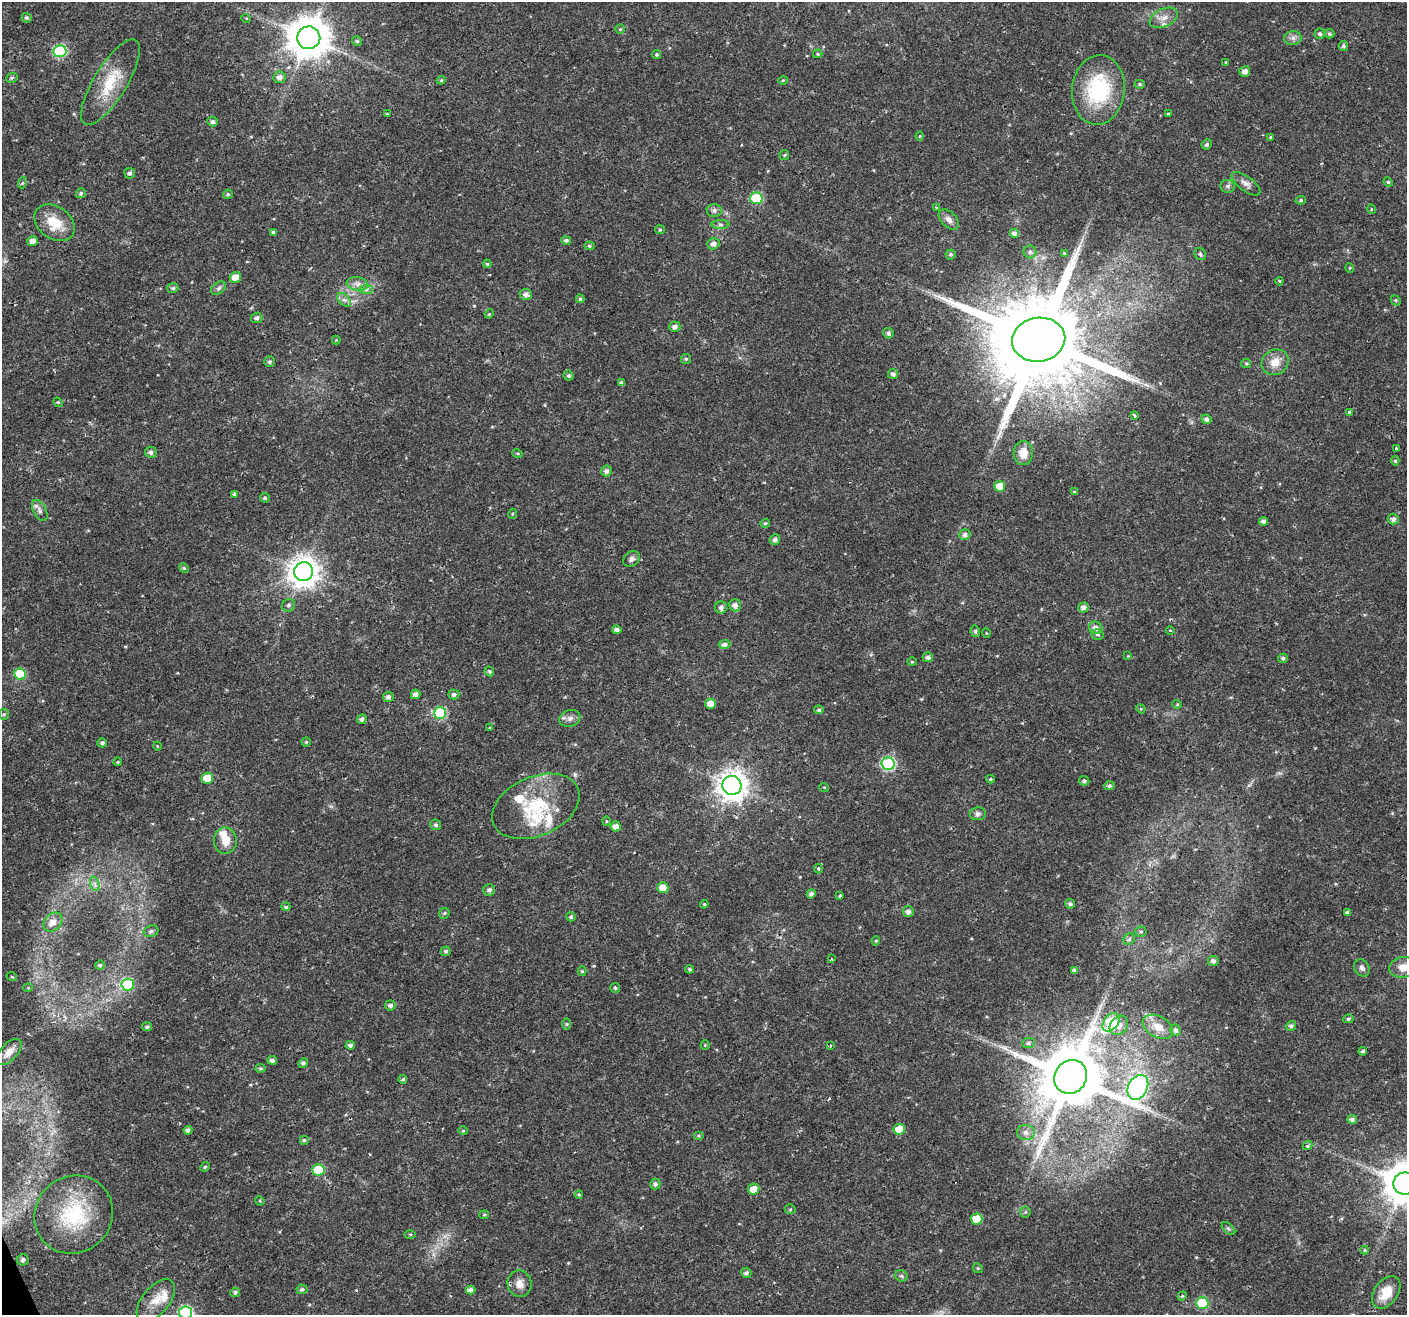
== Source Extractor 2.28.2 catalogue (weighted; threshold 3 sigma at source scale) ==
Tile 7 of 4 x 4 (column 3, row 2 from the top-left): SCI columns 2810-4214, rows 2710-4022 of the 5621 x 5477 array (HDU 1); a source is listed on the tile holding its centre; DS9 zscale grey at full resolution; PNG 1409 x 1317 px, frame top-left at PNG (2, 2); each listed source drawn as its Kron ellipse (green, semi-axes under 4 px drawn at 4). Shown black and unused: <1% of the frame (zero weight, under 2 of 3 exposures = <1% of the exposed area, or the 3 px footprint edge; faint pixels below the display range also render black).
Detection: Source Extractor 2.28.2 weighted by HDU 2 'WHT'; one run over the whole footprint, this tile lists its part. Background 0.0197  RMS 0.0029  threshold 0.013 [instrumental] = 3 sigma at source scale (4.5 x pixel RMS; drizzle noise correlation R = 1.50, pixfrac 1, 0.0396/0.0396 arcsec/px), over >= 5 px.
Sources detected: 246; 1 long thin detection or spike segment (spike, bleed or trail) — neither listed nor drawn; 7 inside a brighter listed object's ellipse — not listed separately; the other 238 listed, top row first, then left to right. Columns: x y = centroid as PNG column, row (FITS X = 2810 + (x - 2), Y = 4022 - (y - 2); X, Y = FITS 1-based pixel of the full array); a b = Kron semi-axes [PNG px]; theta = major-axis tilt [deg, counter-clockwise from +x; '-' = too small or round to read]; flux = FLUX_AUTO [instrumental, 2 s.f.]
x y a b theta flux
27 18 5 4 - 0.51
246 18 5 3 - 0.24
1164 18 15 9 24 2.4
620 29 4 4 - 0.31
1320 34 5 5 - 0.73
1330 34 5 4 - 0.48
309 38 11 11 - 900
1293 38 8 7 - 1.1
357 41 5 5 - 0.5
1343 46 5 4 - 0.65
60 51 6 6 - 31
657 54 4 4 - 0.5
818 54 5 4 - 0.37
1226 62 4 4 - 0.32
1245 72 5 5 - 1.5
280 77 6 6 - 1.5
12 78 6 4 22 0.48
441 80 4 4 - 0.36
783 80 5 3 - 0.25
110 82 49 16 59 11
1140 84 5 4 - 0.41
1098 90 35 26 84 23
387 114 3 3 - 0.31
1168 114 3 3 - 0.61
213 122 5 5 - 0.81
920 136 4 4 - 0.25
1270 137 3 3 - 0.29
1207 144 5 4 - 0.6
784 155 5 5 - 0.32
130 173 5 5 - 0.77
1388 182 5 4 - 0.36
22 183 5 3 - 0.29
1246 184 17 7 -36 1.7
1228 186 7 6 - 0.79
81 193 5 4 - 0.47
228 194 5 4 - 0.48
756 198 6 6 - 20
1301 200 5 4 - 0.41
937 208 4 3 - 0.5
1371 209 5 3 - 0.27
714 210 7 6 - 0.9
949 220 12 7 -45 1.6
55 223 22 16 -36 7.2
720 224 9 4 -1 0.67
660 230 5 4 - 0.4
273 232 4 3 - 0.47
1014 233 5 4 - 1.3
566 240 5 4 - 0.75
33 241 5 5 - 1.5
713 244 6 5 - 1.2
589 246 5 4 - 0.4
1030 252 6 6 - 0.6
1064 253 4 4 - 0.24
951 254 5 5 - 0.56
1200 254 6 5 - 0.68
487 264 4 3 - 0.36
1350 268 5 3 - 0.25
235 277 6 5 - 3
1279 281 4 4 - 0.31
357 284 10 6 -9 1.4
173 288 5 5 - 0.56
218 288 8 5 39 0.78
366 290 7 4 1 0.63
526 294 6 5 - 1.2
580 299 4 3 - 0.48
344 300 8 5 -44 0.97
1396 300 5 4 - 0.39
489 314 4 3 - 0.29
257 318 6 5 - 0.97
675 327 5 5 - 1.2
888 333 5 5 - 0.81
336 340 4 4 - 0.26
1039 340 27 22 9 6500
686 359 5 5 - 0.47
270 362 5 5 - 0.72
1275 362 14 12 32 3.8
1246 363 5 4 - 0.38
893 374 5 5 - 0.98
569 376 5 5 - 0.54
621 383 4 3 - 0.69
58 402 5 4 - 0.33
1349 412 4 4 - 0.36
1134 416 4 3 - 0.59
1206 419 5 4 - 1.1
1396 449 4 3 - 0.36
151 452 6 5 - 0.96
517 453 5 3 - 0.31
1023 453 12 9 88 3.8
1395 461 5 4 - 0.45
606 471 5 5 - 1
1000 486 5 5 - 4.8
1074 492 4 4 - 0.37
234 494 3 3 - 0.72
265 498 5 4 - 0.44
40 510 11 6 -63 1.2
512 514 5 3 - 0.29
1393 519 5 5 - 0.98
1264 521 4 4 - 1
765 523 5 4 - 0.4
965 535 6 5 - 1
775 540 5 5 - 1.1
631 559 9 7 38 0.95
184 568 5 4 - 0.38
303 572 9 9 - 420
289 605 7 6 - 0.73
735 605 6 6 - 1.4
721 607 6 6 - 1.1
1083 608 5 5 - 1.5
1096 628 7 6 - 1.6
617 630 4 4 - 1.2
1170 630 4 3 - 0.21
975 631 6 4 -77 0.57
986 633 5 3 - 0.24
1098 634 6 5 - 0.57
724 644 6 4 2 0.98
1128 656 4 4 - 0.28
928 657 5 5 - 1.1
1283 658 5 4 - 0.64
912 662 4 4 - 0.3
489 671 5 4 - 0.49
20 674 6 5 - 11
416 694 5 4 - 1.3
454 694 5 5 - 0.75
388 697 5 5 - 0.99
710 704 5 5 - 2.8
1177 704 5 4 - 0.33
1141 709 5 4 - 0.28
819 710 4 4 - 0.62
440 713 6 6 - 27
4 714 5 5 - 0.41
570 718 11 8 17 1.5
362 719 5 4 - 0.94
490 728 4 3 - 0.31
306 742 4 4 - 0.37
102 743 5 4 - 0.72
157 746 4 3 - 0.23
117 762 4 3 - 0.37
888 764 6 6 - 38
207 778 6 5 - 7.1
990 779 4 3 - 0.35
1084 781 5 4 - 0.65
732 785 9 9 - 390
1109 786 5 4 - 0.74
824 787 5 3 - 0.25
536 806 46 29 24 19
978 814 8 6 7 0.85
606 821 5 3 - 0.3
436 825 5 5 - 0.69
616 826 5 5 - 1.9
225 841 13 11 -88 3.5
818 869 5 4 - 0.55
95 884 7 4 -72 0.82
663 888 5 5 - 4.3
489 890 6 6 - 0.93
811 894 4 4 - 0.99
840 896 3 3 - 0.89
704 904 4 4 - 0.32
1070 904 5 4 - 0.75
286 907 5 4 - 0.55
908 912 5 5 - 1.2
1348 912 4 4 - 0.73
444 913 6 5 - 0.46
571 917 5 4 - 0.52
53 922 11 8 45 2.6
151 931 7 5 18 0.84
1141 932 5 5 - 0.44
1129 939 6 5 - 0.57
876 941 4 4 - 0.36
446 951 5 5 - 0.65
832 959 4 2 - 0.2
1213 961 5 5 - 1
100 965 5 4 - 0.56
1403 967 14 10 7 3.3
1362 968 9 7 -57 1
689 969 4 4 - 0.48
1075 970 4 3 - 0.72
582 971 5 4 - 0.45
12 977 5 3 - 0.25
128 985 6 6 - 15
28 988 5 3 - 0.24
615 988 5 5 - 0.46
390 1005 5 5 - 0.82
1348 1019 5 4 - 0.48
1111 1022 10 7 51 15
567 1024 5 4 - 0.36
1119 1025 10 8 52 2.1
1291 1026 5 5 - 0.82
147 1027 5 4 - 0.64
1158 1027 16 10 -30 3.9
1175 1030 5 5 - 0.91
1028 1043 6 5 - 0.62
350 1045 4 4 - 0.96
705 1045 4 4 - 0.28
831 1045 4 3 - 0.4
1363 1051 4 3 - 1.5
9 1052 16 8 46 2.6
272 1060 5 4 - 0.99
303 1063 5 4 - 0.65
260 1068 5 4 - 0.47
1071 1077 17 16 - 2400
403 1079 4 3 - 0.48
1138 1087 13 9 62 110
1352 1119 5 4 - 1
899 1129 6 5 - 5.7
188 1130 4 4 - 1
463 1131 4 4 - 0.31
1026 1132 9 7 -3 1.6
699 1136 5 4 - 0.39
304 1140 5 5 - 0.42
1307 1145 5 4 - 0.73
205 1167 5 4 - 0.39
318 1170 6 5 - 14
655 1184 5 5 - 0.86
1405 1184 11 11 - 970
754 1189 6 5 - 2.9
579 1195 4 4 - 0.32
260 1201 5 4 - 0.29
790 1209 5 5 - 0.37
1025 1212 5 5 - 0.45
74 1215 40 38 42 24
484 1215 5 4 - 0.41
977 1219 6 5 - 6.9
1228 1229 8 5 -44 0.58
410 1234 5 3 - 0.31
1364 1250 4 4 - 0.34
23 1260 6 5 - 0.97
978 1268 5 4 - 0.34
746 1273 5 5 - 0.83
901 1276 6 5 - 0.56
519 1284 13 12 - 2.7
302 1289 5 5 - 0.58
470 1290 5 4 - 1.3
235 1292 5 4 - 0.66
1386 1292 18 11 55 5.3
1182 1296 5 3 - 0.34
156 1300 25 13 51 5
1202 1303 6 6 - 18
186 1312 6 6 - 39
Overlapping masked pixels (flux is a lower limit): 1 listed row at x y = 318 1170
Isophote crosses this tile's border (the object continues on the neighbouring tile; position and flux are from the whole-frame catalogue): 3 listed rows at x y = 1403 967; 1405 1184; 186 1312